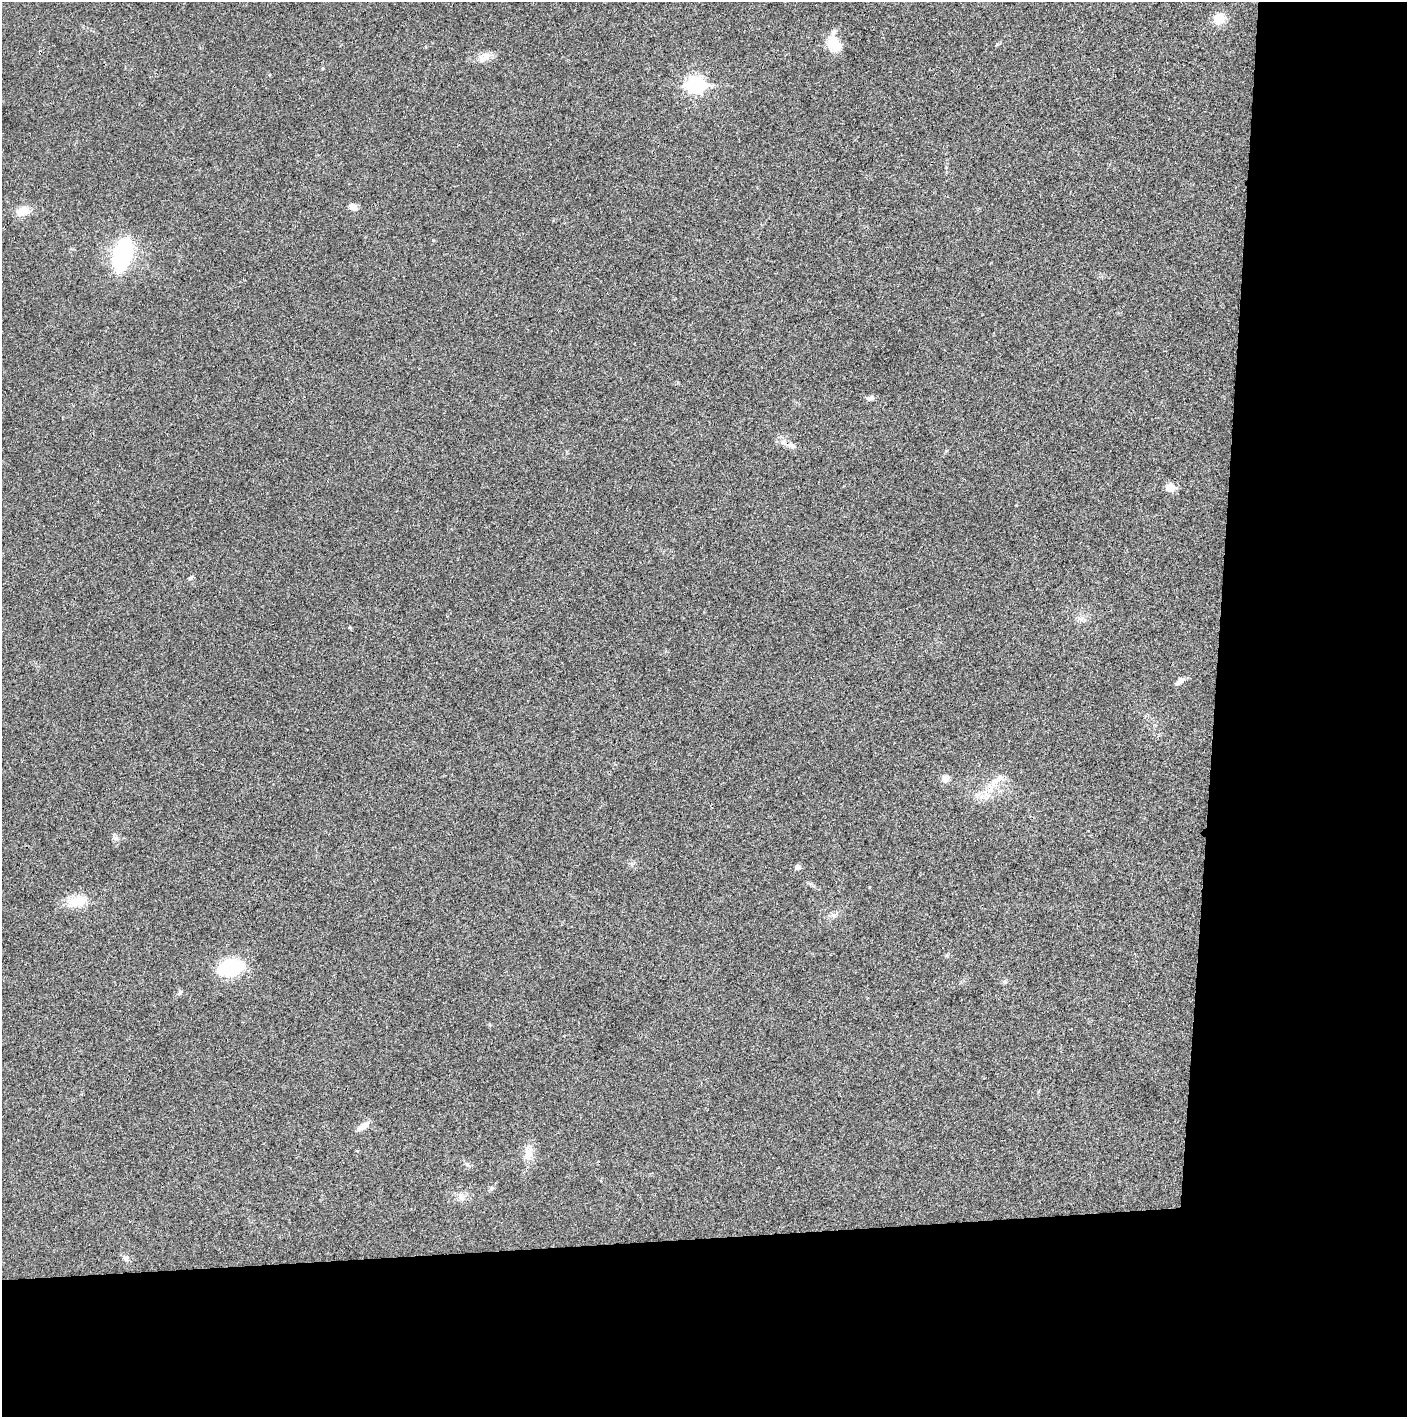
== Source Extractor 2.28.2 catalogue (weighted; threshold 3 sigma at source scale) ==
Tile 9 of 3 x 3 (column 3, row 3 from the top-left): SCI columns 2814-4218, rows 1-1415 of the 4219 x 4245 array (HDU 1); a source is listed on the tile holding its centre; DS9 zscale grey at full resolution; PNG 1409 x 1419 px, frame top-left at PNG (2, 2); no overlay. Shown black and unused: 24% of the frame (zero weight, under 3 of 4 exposures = <1% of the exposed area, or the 3 px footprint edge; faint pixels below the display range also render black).
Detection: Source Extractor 2.28.2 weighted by HDU 2 'WHT'; one run over the whole footprint, this tile lists its part. Background 0.0193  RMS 0.0041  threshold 0.0185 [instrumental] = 3 sigma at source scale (4.5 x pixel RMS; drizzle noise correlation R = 1.50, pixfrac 1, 0.05/0.05 arcsec/px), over >= 5 px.
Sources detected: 27; all 27 listed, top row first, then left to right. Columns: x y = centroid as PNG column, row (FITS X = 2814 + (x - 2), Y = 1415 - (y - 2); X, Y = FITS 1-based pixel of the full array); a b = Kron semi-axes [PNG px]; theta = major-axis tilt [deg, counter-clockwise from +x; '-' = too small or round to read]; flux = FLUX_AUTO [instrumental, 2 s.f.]
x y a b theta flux
1219 19 13 12 - 6.2
834 44 15 13 -40 9.5
484 57 20 9 26 3.7
696 85 9 7 0 110
353 207 9 7 -25 2.4
23 211 19 10 20 4.5
122 254 33 15 74 40
870 398 10 6 10 1.2
791 445 10 6 -16 1.9
1170 488 6 5 - 10
190 578 6 5 - 0.76
350 627 4 4 - 0.4
1180 680 12 6 40 1.9
945 779 9 8 - 2.2
995 781 16 8 43 3.8
985 795 16 8 80 3.6
798 867 7 6 - 1.2
76 901 27 14 13 8.6
834 915 8 6 -43 1.3
231 968 24 14 11 27
1005 982 6 5 - 0.73
180 993 7 5 68 0.73
363 1126 19 6 36 2.6
528 1153 20 11 71 4.5
492 1188 6 5 - 0.71
461 1197 13 6 -67 1.9
126 1258 7 6 - 1.2
Overlapping masked pixels (flux is a lower limit): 1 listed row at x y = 791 445
Unlisted compact peaks at least as high as the median listed source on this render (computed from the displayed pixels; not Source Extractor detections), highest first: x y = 433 240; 997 44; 116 838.